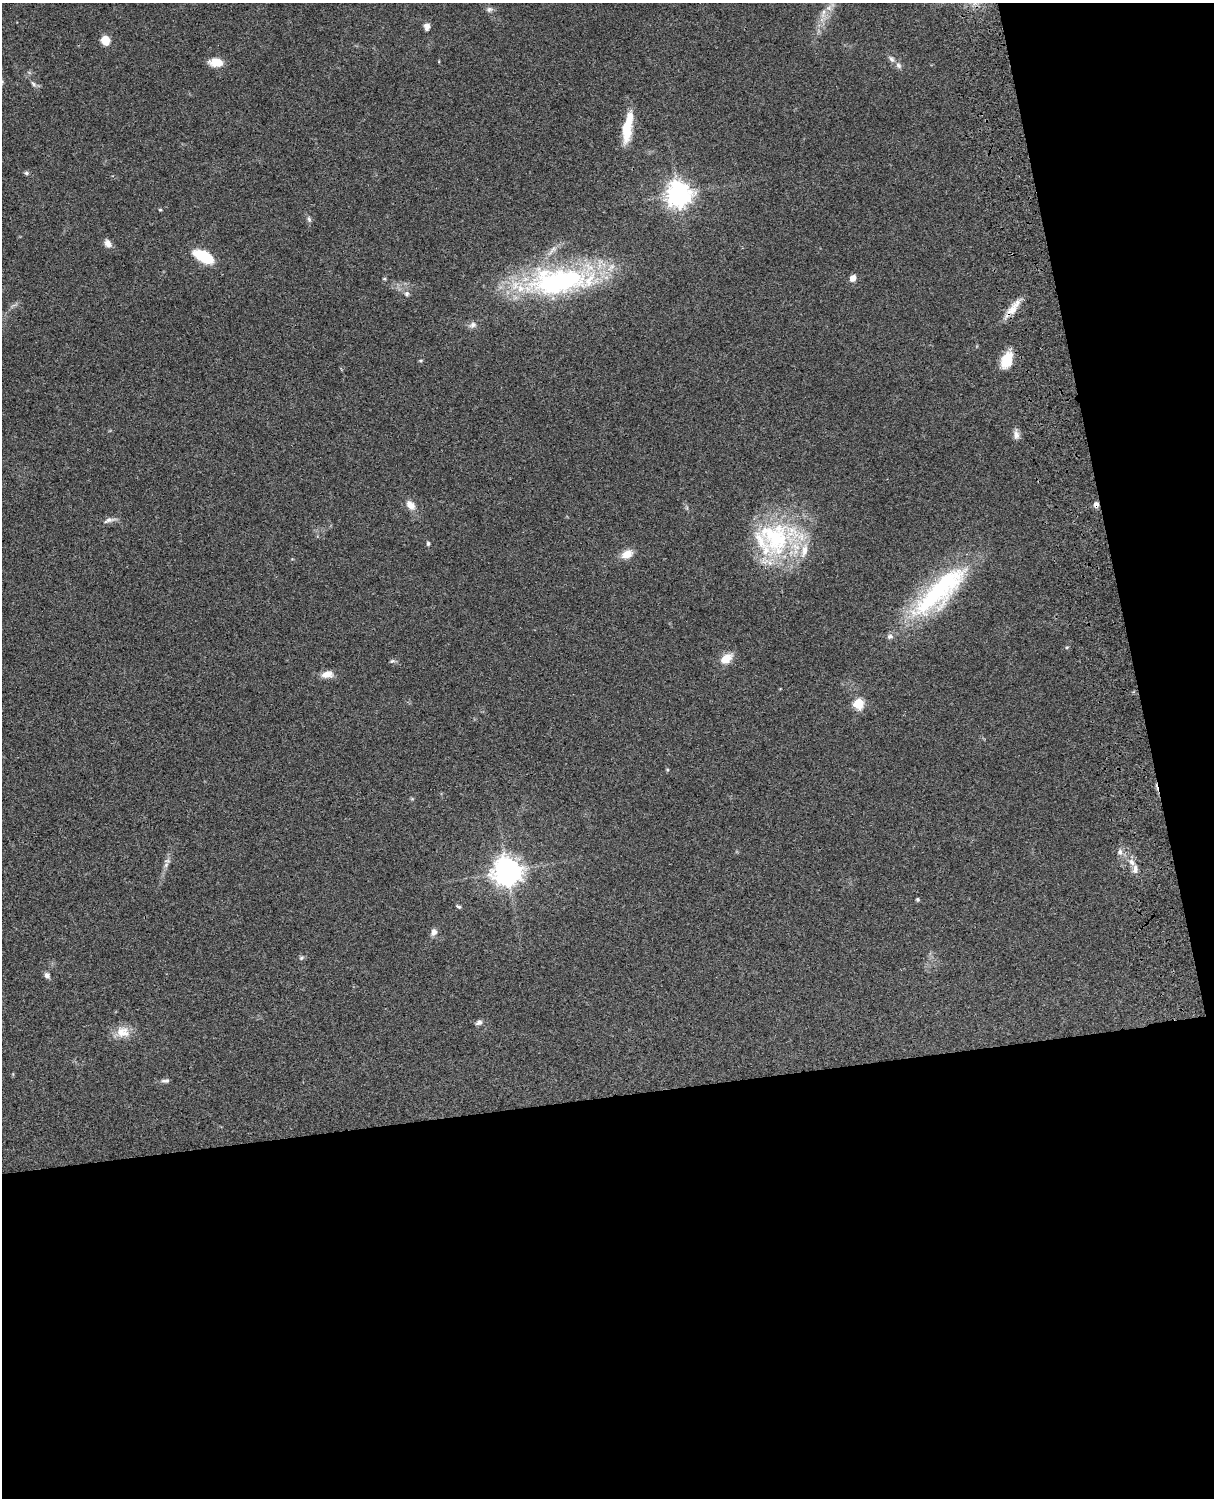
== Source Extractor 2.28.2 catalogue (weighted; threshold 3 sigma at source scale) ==
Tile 12 of 4 x 3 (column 4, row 3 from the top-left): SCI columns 3758-4969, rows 278-1773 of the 5088 x 4927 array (HDU 1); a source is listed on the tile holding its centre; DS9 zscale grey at full resolution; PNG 1216 x 1500 px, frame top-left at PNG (2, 3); no overlay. Shown black and unused: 33% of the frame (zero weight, under 3 of 4 exposures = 6% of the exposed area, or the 3 px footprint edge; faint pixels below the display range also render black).
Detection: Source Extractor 2.28.2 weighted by HDU 2 'WHT'; one run over the whole footprint, this tile lists its part. Background 0.0801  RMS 0.0058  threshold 0.0261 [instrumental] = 3 sigma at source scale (4.5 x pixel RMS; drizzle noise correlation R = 1.50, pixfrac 1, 0.05/0.05 arcsec/px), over >= 5 px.
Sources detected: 54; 1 cosmic-ray / hot-pixel residue — not listed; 7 inside a brighter listed object's ellipse — not listed separately; the other 46 listed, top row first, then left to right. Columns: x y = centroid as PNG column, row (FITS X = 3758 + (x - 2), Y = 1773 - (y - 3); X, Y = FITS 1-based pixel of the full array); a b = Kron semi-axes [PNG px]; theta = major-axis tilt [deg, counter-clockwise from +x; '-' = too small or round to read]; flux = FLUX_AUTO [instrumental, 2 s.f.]
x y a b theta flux
829 8 9 7 -1 2.5
489 9 10 7 13 1.8
823 13 15 4 78 3.1
427 26 10 6 87 2.7
105 40 10 9 - 7
891 59 11 5 -52 1.9
216 62 15 9 -7 8.1
33 84 10 4 -49 1.4
627 127 34 9 81 18
26 173 6 5 - 1.1
678 194 8 8 - 580
160 210 5 3 - 0.51
309 219 9 5 -71 1.4
108 244 10 7 -65 3.5
203 256 20 9 -28 23
853 278 7 6 - 3.6
384 279 5 4 - 0.63
558 281 82 31 4 120
407 294 7 6 - 1.6
1013 309 26 9 50 7.7
473 325 10 7 23 2.4
1007 360 20 12 68 12
1016 435 13 7 -87 2.9
410 505 13 9 -50 4.9
109 520 18 6 13 2.6
777 538 66 39 9 69
428 543 6 4 -89 0.89
627 554 15 10 25 6
939 591 85 26 43 82
1067 647 5 3 - 0.6
726 658 14 10 39 7.9
392 661 7 5 14 1.1
327 674 15 9 7 5
858 703 6 5 - 35
1120 852 8 6 -76 2
166 865 7 6 - 1.6
1135 869 13 6 83 2.9
507 871 9 9 - 650
917 899 4 4 - 0.96
458 906 7 4 -22 0.88
434 932 9 7 60 2.8
302 958 7 6 - 1.1
47 975 8 6 -60 2
479 1022 9 6 26 1.8
123 1032 19 15 -8 8.4
165 1081 11 5 1 1.5
Overlapping masked pixels (flux is a lower limit): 1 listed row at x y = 1013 309